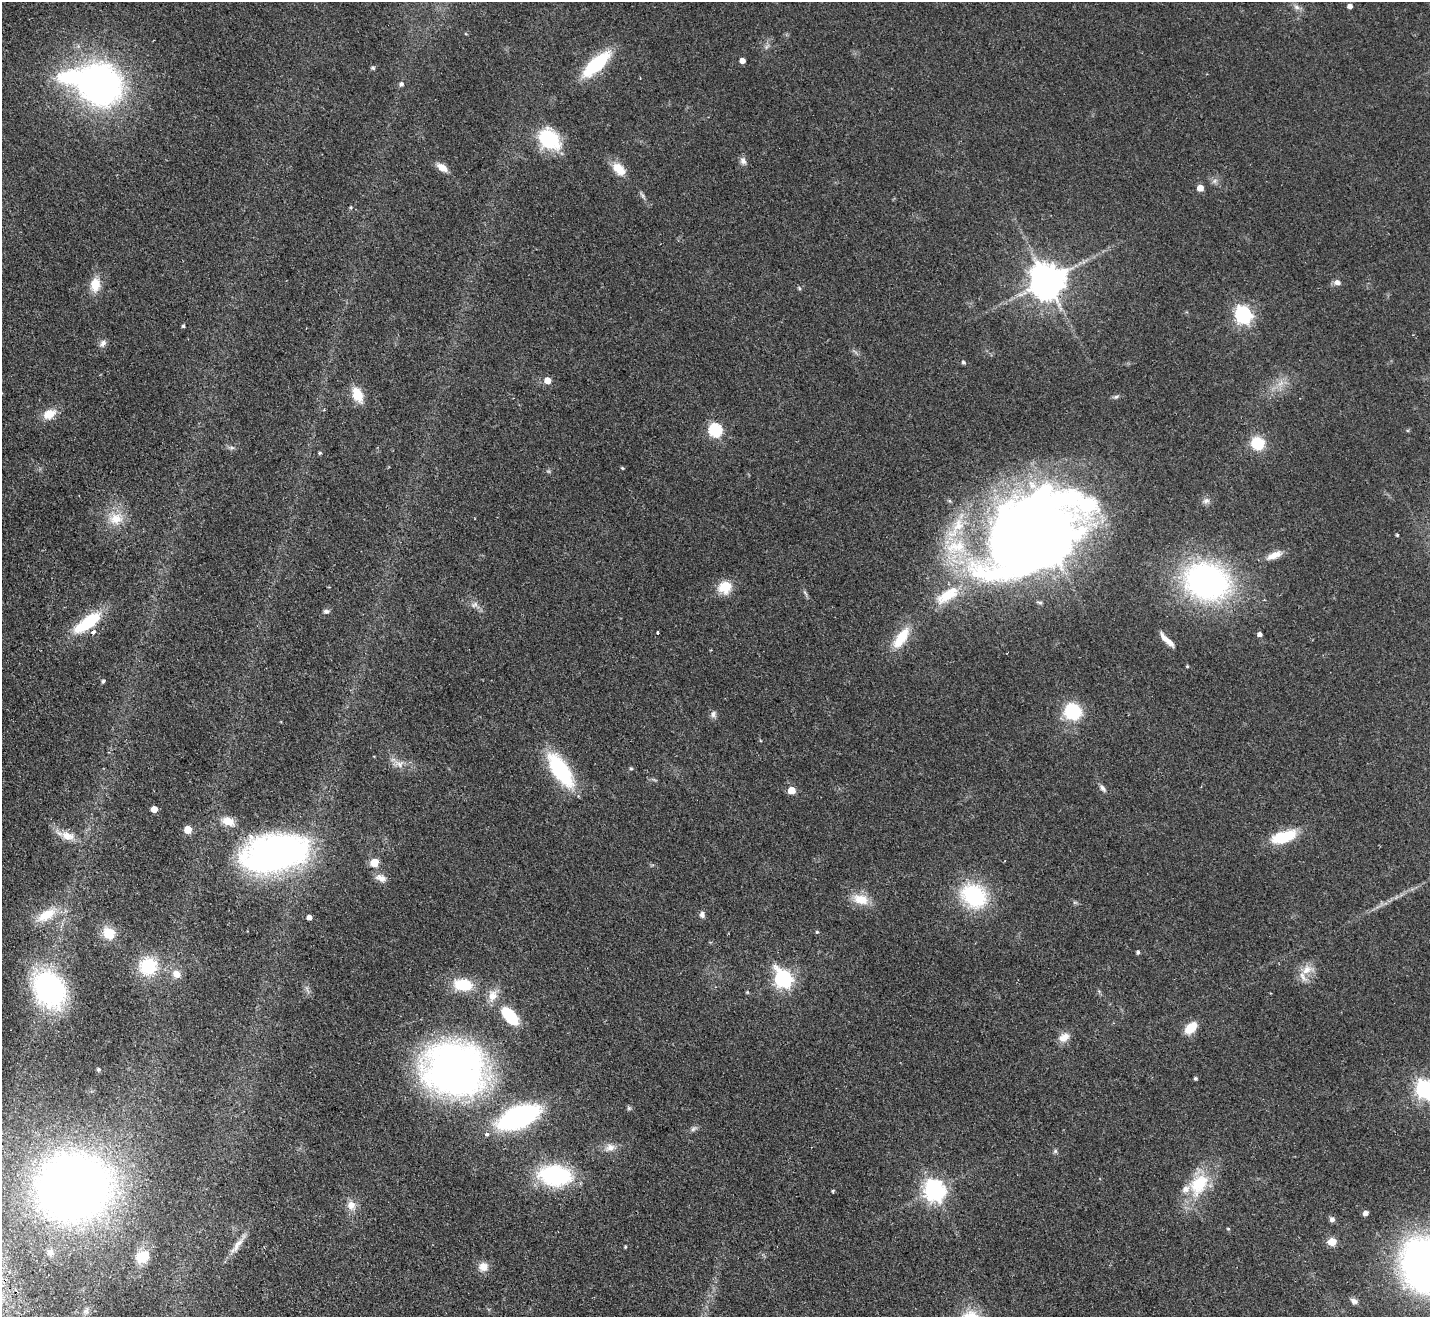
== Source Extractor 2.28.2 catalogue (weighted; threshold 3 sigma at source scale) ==
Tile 7 of 4 x 4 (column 3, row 2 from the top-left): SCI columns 2909-4336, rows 2949-4263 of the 5819 x 5764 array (HDU 1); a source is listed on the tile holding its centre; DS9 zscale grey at full resolution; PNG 1432 x 1319 px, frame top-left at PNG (2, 2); no overlay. Shown black and unused: <1% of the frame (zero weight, under 2 of 3 exposures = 3% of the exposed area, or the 3 px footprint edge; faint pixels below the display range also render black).
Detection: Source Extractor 2.28.2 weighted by HDU 2 'WHT'; one run over the whole footprint, this tile lists its part. Background 0.0667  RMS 0.0072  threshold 0.0326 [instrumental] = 3 sigma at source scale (4.5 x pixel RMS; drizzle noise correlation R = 1.50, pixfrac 1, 0.05/0.05 arcsec/px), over >= 5 px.
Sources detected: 118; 3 inside a brighter object's white glare — not listed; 3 inside a brighter listed object's ellipse — not listed separately; the other 112 listed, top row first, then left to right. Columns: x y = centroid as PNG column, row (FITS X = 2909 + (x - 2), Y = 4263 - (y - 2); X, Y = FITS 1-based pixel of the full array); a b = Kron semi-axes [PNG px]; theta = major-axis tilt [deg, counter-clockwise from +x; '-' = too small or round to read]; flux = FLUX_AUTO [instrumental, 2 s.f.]
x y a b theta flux
1350 6 5 5 - 3
1297 7 9 6 -27 2.7
742 61 5 5 - 3.2
596 64 30 11 43 49
373 68 6 4 -16 1.1
100 84 38 34 -36 270
401 84 6 5 - 1.7
549 139 27 20 -39 37
743 161 10 7 -64 2.9
442 167 11 7 -32 7.3
619 169 17 10 -45 12
1200 188 6 6 - 5.3
643 196 14 3 -57 2
1047 281 10 10 - 1500
1337 283 7 6 - 3.4
95 285 17 12 84 11
799 288 6 3 -71 0.88
1243 315 8 7 - 200
183 326 4 4 - 1
103 343 10 8 48 2.7
963 362 6 5 - 1.1
547 380 6 6 - 7.5
1280 383 10 4 31 3.2
357 395 16 10 -64 14
1116 397 7 5 29 1.4
49 414 17 11 25 9.9
715 430 7 6 - 71
1257 443 13 12 - 22
320 453 5 4 - 0.89
622 468 4 3 - 0.85
1206 501 10 7 19 2.7
116 519 20 16 10 14
958 525 22 16 61 20
1397 535 3 3 - 1.4
956 547 35 20 13 37
1051 547 16 11 43 1000
1274 555 21 8 22 7
1207 581 34 26 -20 240
725 587 15 13 26 15
805 593 9 3 -45 1.3
947 595 39 16 32 27
474 605 11 6 32 2.4
326 611 7 6 - 1.7
88 622 34 12 36 36
657 632 3 3 - 1.2
1260 634 5 4 - 2.4
901 638 32 13 55 19
1167 640 21 5 -44 5.8
1187 666 4 3 - 0.69
103 681 4 4 - 1.2
1073 711 15 14 - 38
713 714 10 7 77 2.5
400 764 10 8 -40 4.1
631 768 4 4 - 0.95
560 770 31 13 -57 72
1103 788 10 5 -57 2.3
791 790 6 6 - 11
154 809 5 5 - 6.9
228 821 17 10 -15 8.2
188 829 6 5 - 12
67 836 20 10 -21 8.8
1283 837 28 12 16 28
274 854 64 34 13 280
374 863 7 6 - 14
381 878 14 8 -22 5.1
974 896 29 22 -39 58
861 899 23 13 -15 12
702 914 8 7 - 2.5
46 915 30 13 30 18
309 917 4 4 - 3.2
817 932 5 4 - 0.89
109 933 16 14 -47 14
1138 952 4 4 - 1.4
148 966 22 21 - 30
1307 970 16 11 39 8.4
176 974 10 9 - 6.5
783 979 8 7 - 210
463 985 23 14 -7 22
49 989 40 31 -60 120
747 992 5 4 - 0.76
492 996 15 12 83 8.2
510 1016 20 10 -49 33
1191 1028 14 9 45 13
1064 1037 15 10 31 6.4
98 1069 5 5 - 1.1
454 1069 50 44 -12 380
1195 1078 4 4 - 1.1
1424 1089 7 7 - 290
629 1108 6 5 - 1.1
518 1117 29 14 23 160
693 1129 9 4 36 1.8
487 1134 4 4 - 2.3
610 1147 13 11 13 5.6
1055 1151 6 6 - 1.2
555 1175 32 19 -6 76
1199 1184 31 21 55 33
73 1188 49 43 -1 800
833 1191 4 3 - 0.9
934 1191 8 7 - 420
351 1205 12 11 - 6.1
1365 1213 5 4 - 3.4
1332 1219 6 5 - 3
1228 1229 4 4 - 0.68
1332 1242 5 5 - 21
237 1245 30 7 53 7.2
625 1247 4 3 - 0.69
50 1252 10 9 - 3.2
142 1257 16 12 25 15
1427 1266 45 38 -61 420
483 1267 11 11 - 6.4
1354 1301 10 7 -28 2.8
86 1311 8 8 - 2.5
Isophote crosses this tile's border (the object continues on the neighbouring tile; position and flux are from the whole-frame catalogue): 2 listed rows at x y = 1424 1089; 1427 1266